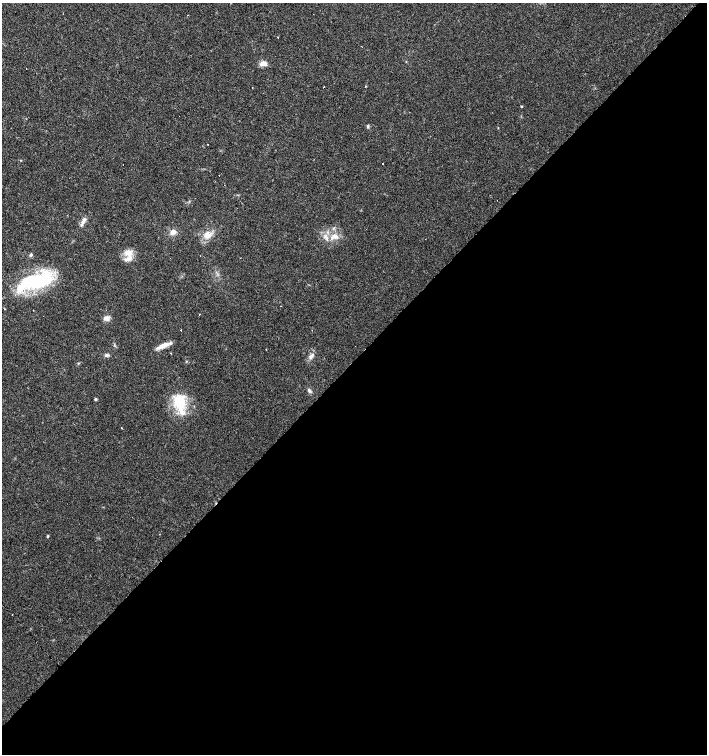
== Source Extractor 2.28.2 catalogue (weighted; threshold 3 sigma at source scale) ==
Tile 15 of 4 x 4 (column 3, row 4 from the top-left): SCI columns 3037-4445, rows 1-1504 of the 6005 x 6018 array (HDU 1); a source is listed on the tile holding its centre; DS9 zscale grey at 2 x 2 block average (1 PNG px = mean of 2 x 2 image px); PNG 709 x 756 px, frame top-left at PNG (2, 3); no overlay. Shown black and unused: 52% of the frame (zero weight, under 3 of 4 exposures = <1% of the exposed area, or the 3 px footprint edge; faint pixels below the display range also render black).
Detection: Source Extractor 2.28.2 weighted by HDU 2 'WHT'; one run over the whole footprint, this tile lists its part. Background 0.0164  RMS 0.0027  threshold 0.0124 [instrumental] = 3 sigma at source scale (4.5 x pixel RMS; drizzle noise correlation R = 1.50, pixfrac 1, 0.0396/0.0396 arcsec/px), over >= 5 px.
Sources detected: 36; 4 cosmic-ray / hot-pixel residue — not listed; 3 inside a brighter listed object's ellipse — not listed separately; the other 29 listed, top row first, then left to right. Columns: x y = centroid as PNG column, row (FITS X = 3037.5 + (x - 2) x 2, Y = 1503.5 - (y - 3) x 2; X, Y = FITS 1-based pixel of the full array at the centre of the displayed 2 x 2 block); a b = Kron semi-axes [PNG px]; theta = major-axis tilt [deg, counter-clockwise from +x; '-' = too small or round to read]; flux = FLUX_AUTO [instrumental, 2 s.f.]
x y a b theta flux
187 15 2 2 - 0.38
263 63 9 5 12 4
365 86 2 2 - 0.73
521 106 2 2 - 0.51
368 126 5 2 - 0.7
208 144 2 2 - 0.25
382 164 2 2 - 0.95
123 165 2 2 - 0.77
83 222 7 5 44 2.4
173 232 6 6 - 3.4
207 235 10 8 28 5.4
334 236 11 7 8 5.4
129 253 12 7 37 5.7
31 255 5 3 - 0.86
34 281 41 16 19 53
199 314 2 2 - 4.2
106 318 8 6 9 2.8
180 330 2 2 - 1.1
162 345 12 7 32 5.1
266 349 2 2 - 0.65
171 353 2 2 - 0.52
106 355 7 4 2 1.3
311 356 9 4 44 2.4
309 390 6 4 -63 1.6
95 399 3 3 - 0.84
179 402 22 14 -67 21
121 427 2 2 - 1.3
48 536 5 2 - 0.56
12 615 2 2 - 0.25
Diffuse or blended objects may show on this block-average render without a row.